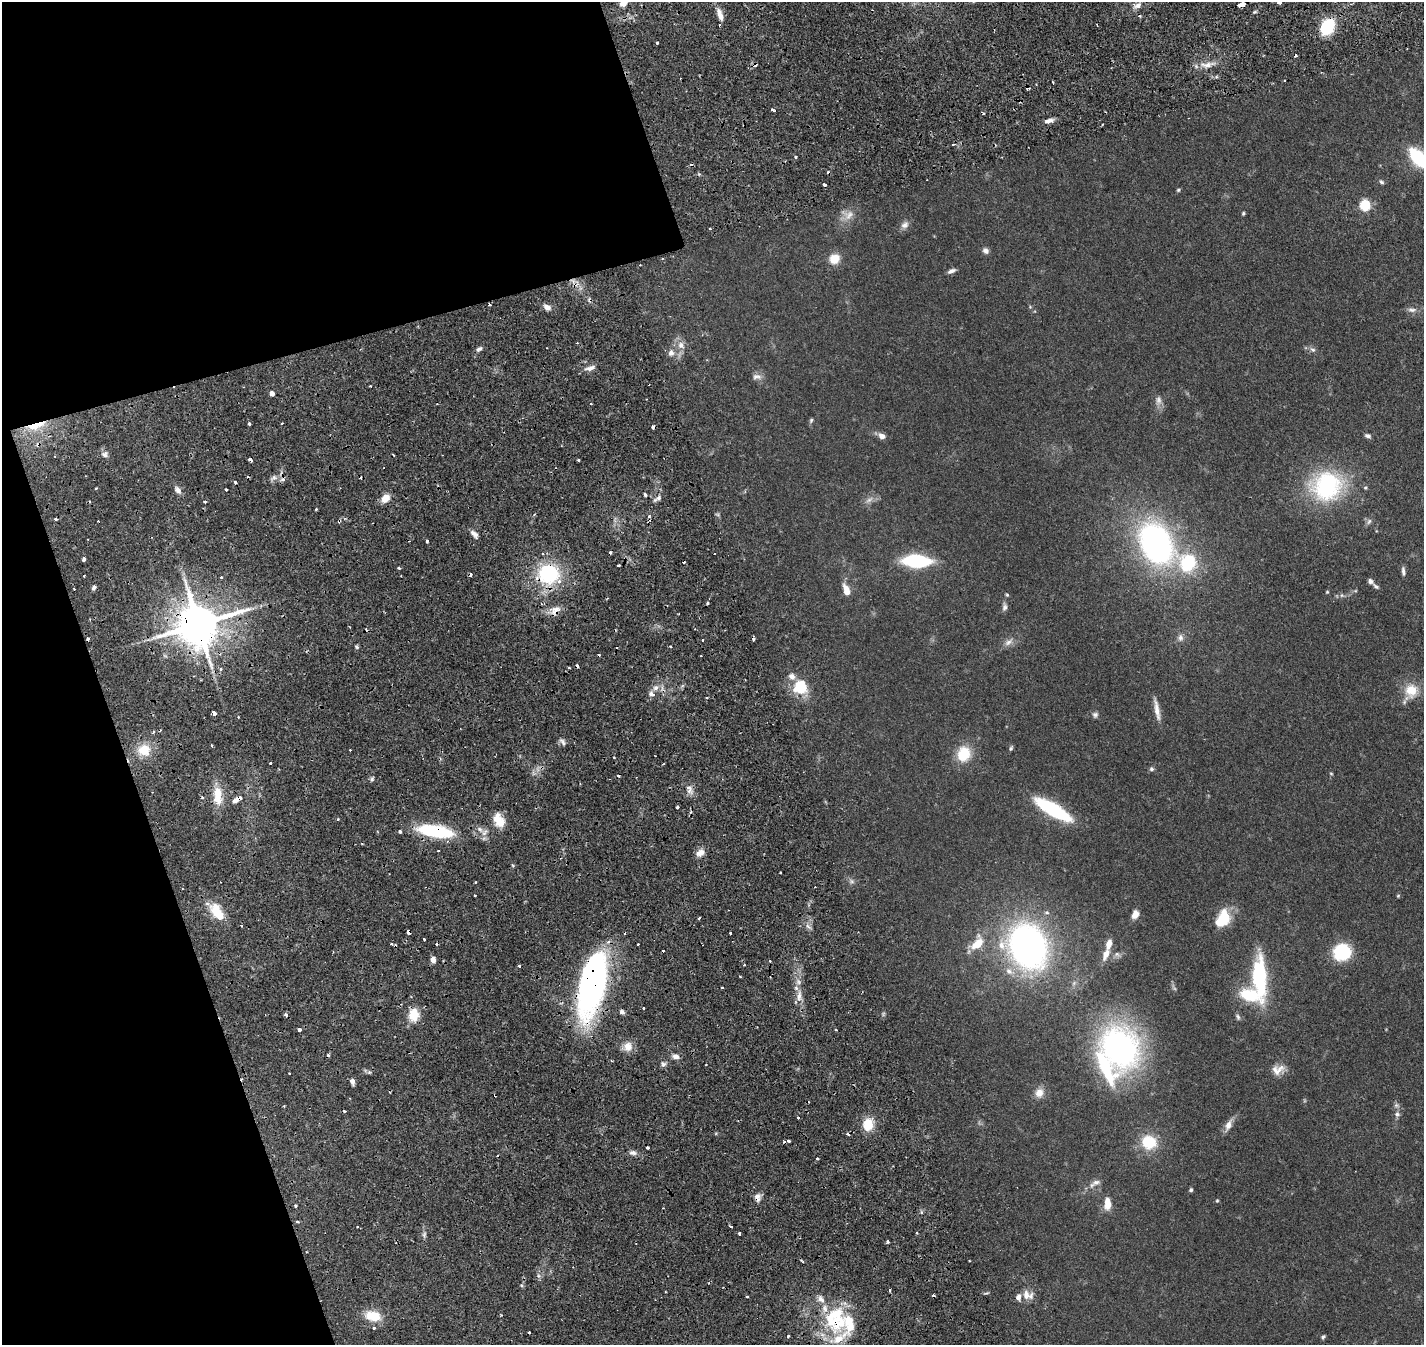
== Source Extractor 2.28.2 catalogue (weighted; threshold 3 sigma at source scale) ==
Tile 5 of 4 x 4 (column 1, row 2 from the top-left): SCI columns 263-1684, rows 3157-4499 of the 6205 x 6198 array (HDU 1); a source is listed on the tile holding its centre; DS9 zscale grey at full resolution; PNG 1426 x 1347 px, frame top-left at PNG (2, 2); no overlay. Shown black and unused: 20% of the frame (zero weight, under 2 of 4 exposures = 12% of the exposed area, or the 3 px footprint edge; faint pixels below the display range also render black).
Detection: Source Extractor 2.28.2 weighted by HDU 2 'WHT'; one run over the whole footprint, this tile lists its part. Background 0.133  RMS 0.0063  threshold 0.0285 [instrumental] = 3 sigma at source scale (4.5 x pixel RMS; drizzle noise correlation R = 1.50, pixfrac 1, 0.05/0.05 arcsec/px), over >= 5 px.
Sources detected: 251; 1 too faint to see at this stretch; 1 inside a brighter object's white glare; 49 cosmic-ray / hot-pixel residue — not listed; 13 inside a brighter listed object's ellipse — not listed separately; the other 187 listed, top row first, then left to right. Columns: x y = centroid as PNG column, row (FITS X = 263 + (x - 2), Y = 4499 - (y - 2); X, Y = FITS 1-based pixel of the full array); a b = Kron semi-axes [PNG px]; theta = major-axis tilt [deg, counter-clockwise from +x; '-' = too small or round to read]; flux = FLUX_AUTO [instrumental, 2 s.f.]
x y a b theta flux
1279 2 4 3 - 4
623 3 7 6 - 3.5
1242 4 6 3 19 7.3
1137 6 10 6 31 2.4
1254 12 4 4 - 0.85
720 15 16 6 -73 4.2
1327 27 9 7 64 55
657 42 3 3 - 1.1
1206 65 18 7 -3 4.6
1053 82 3 2 - 0.76
772 110 4 2 - 1.1
1049 121 11 5 14 2.6
795 157 3 3 - 1.6
1418 158 19 10 -49 36
1381 182 7 5 -39 0.99
824 184 3 3 - 3.2
1178 190 5 5 - 0.67
1365 206 5 5 - 46
1243 213 4 4 - 0.74
848 215 17 13 27 5.7
905 225 11 9 38 2.7
710 229 3 2 - 0.9
986 251 9 7 -45 1.9
834 259 12 11 - 7.7
951 271 9 5 23 1.9
547 307 9 6 -25 3
1030 307 5 4 - 0.57
1412 310 13 6 0 2.3
681 345 10 8 -76 3.5
479 349 10 4 18 1.4
1313 350 9 6 -36 1.6
671 353 9 8 - 2.7
590 368 15 6 17 2.9
757 377 14 7 -5 2.4
370 386 3 2 - 1.2
272 394 4 4 - 2.9
811 420 7 4 64 0.84
282 423 3 2 - 0.51
249 424 3 3 - 1.3
36 425 28 7 18 11
653 427 4 3 - 1.9
882 436 8 6 -35 3.1
1368 436 8 5 -18 1.3
105 455 7 7 - 1.8
250 459 3 3 - 3.8
579 460 3 3 - 1.2
274 478 7 4 -19 1.4
1327 486 33 30 28 63
1365 488 5 5 - 0.68
226 489 3 3 - 1.8
178 490 10 6 -46 2.4
645 495 4 3 - 0.87
385 498 9 7 43 6.4
658 498 10 5 32 2
869 500 12 5 38 2.3
205 502 3 2 - 0.72
649 516 4 4 - 1
339 521 5 3 - 0.7
1369 521 8 6 71 1.4
474 534 11 6 -46 2.5
427 541 3 3 - 1.2
1156 543 33 23 -62 170
84 559 5 3 - 5.3
916 561 21 10 -2 47
1188 563 14 13 - 35
618 565 3 2 - 1.6
399 568 3 3 - 0.93
1403 571 11 5 -84 1.7
548 574 18 17 - 42
221 577 3 3 - 1
1370 581 7 6 - 1.5
1376 586 10 5 -37 1.2
94 587 6 5 - 1.4
846 590 12 6 -71 7.1
1327 592 4 4 - 0.48
1007 595 5 4 - 0.64
707 603 3 3 - 0.9
1004 607 10 6 76 1.7
555 610 15 10 47 4.7
198 625 15 11 16 2400
87 638 4 3 - 2.5
1180 638 10 8 -85 2.3
702 640 3 2 - 0.77
1008 642 14 7 38 2.9
357 647 6 4 -87 0.83
670 647 3 3 - 0.63
220 669 5 3 - 0.78
792 676 10 8 -40 2.9
656 688 7 7 - 2.7
801 688 6 6 - 41
1411 691 22 17 65 11
652 694 4 3 - 11
707 697 3 2 - 0.55
1157 709 29 6 -79 4.7
214 713 4 3 - 18
1095 715 7 7 - 1.4
238 717 3 3 - 0.45
153 732 5 3 - 0.62
563 742 10 4 -58 1.5
212 745 3 2 - 0.7
1011 748 6 4 63 0.97
144 750 16 15 - 11
964 754 19 16 70 14
270 763 3 3 - 1.4
1151 769 6 6 - 1.1
1331 773 5 3 - 0.49
372 779 6 4 89 0.98
689 788 9 6 -60 2.4
218 794 21 10 90 10
238 799 15 6 27 4.4
677 807 3 3 - 0.9
1053 810 29 9 -31 59
338 819 4 3 - 0.56
499 820 19 11 -62 8.2
435 831 35 12 -9 40
400 832 3 3 - 1.8
438 851 2 2 - 0.65
700 853 11 8 28 3.9
781 872 3 3 - 0.87
851 881 7 4 -71 1.1
475 895 3 2 - 0.7
1398 896 5 4 - 0.53
215 910 18 13 -88 11
1135 914 8 6 62 4.7
699 918 3 3 - 0.97
1223 918 16 11 53 20
408 932 4 3 - 6.3
730 933 3 2 - 1.5
424 939 3 2 - 0.91
977 943 21 12 53 11
638 944 3 2 - 0.85
1028 946 39 31 -65 190
1342 952 14 13 - 31
1106 954 16 7 68 4.8
1117 954 10 7 -16 1.9
433 960 7 5 -82 2.9
744 965 3 2 - 0.48
519 966 3 3 - 1.7
1258 978 51 17 85 39
593 982 55 20 78 210
722 988 3 3 - 1.6
799 996 14 7 87 4.2
643 1008 3 3 - 1.2
622 1012 6 5 - 1.4
285 1015 4 3 - 1.6
414 1015 18 13 90 8.8
1238 1017 9 5 -62 1.2
299 1029 3 3 - 7.6
628 1046 12 11 - 5.3
1119 1048 41 31 -62 160
676 1056 8 6 -16 2.8
663 1064 7 7 - 1.5
1278 1070 18 12 13 5.3
352 1081 6 5 - 2.7
1039 1093 12 11 - 4.5
1396 1105 7 6 - 1.2
1397 1114 7 7 - 1.6
798 1118 3 3 - 1.1
868 1124 12 9 79 12
1228 1125 18 8 68 3.6
788 1141 3 3 - 1.5
1149 1142 16 15 - 18
633 1153 10 6 -9 2.1
817 1158 3 2 - 0.75
1096 1182 12 7 13 2.7
1191 1190 5 4 - 0.84
757 1197 10 8 -85 2.9
1217 1201 4 4 - 0.56
1107 1204 15 8 -89 6.5
296 1206 3 3 - 0.73
921 1212 5 3 - 0.77
297 1222 5 3 - 0.62
357 1226 3 2 - 0.68
731 1226 3 3 - 6.4
739 1233 3 3 - 0.85
916 1233 4 2 - 0.54
888 1241 4 3 - 0.86
802 1262 4 3 - 0.88
890 1290 3 2 - 1.1
1026 1295 13 10 -82 5
747 1296 3 3 - 1
373 1316 17 10 -11 13
832 1321 31 25 -13 35
374 1328 4 3 - 1.1
529 1333 3 3 - 5.2
788 1336 3 3 - 1
1323 1337 5 4 - 0.87
Overlapping masked pixels (flux is a lower limit): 15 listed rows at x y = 1242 4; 36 425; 653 427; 339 521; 548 574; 555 610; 198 625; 87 638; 144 750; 238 799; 435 831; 408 932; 593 982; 757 1197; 832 1321
Isophote crosses this tile's border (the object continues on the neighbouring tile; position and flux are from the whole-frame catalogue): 3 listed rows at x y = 1279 2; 623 3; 1418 158